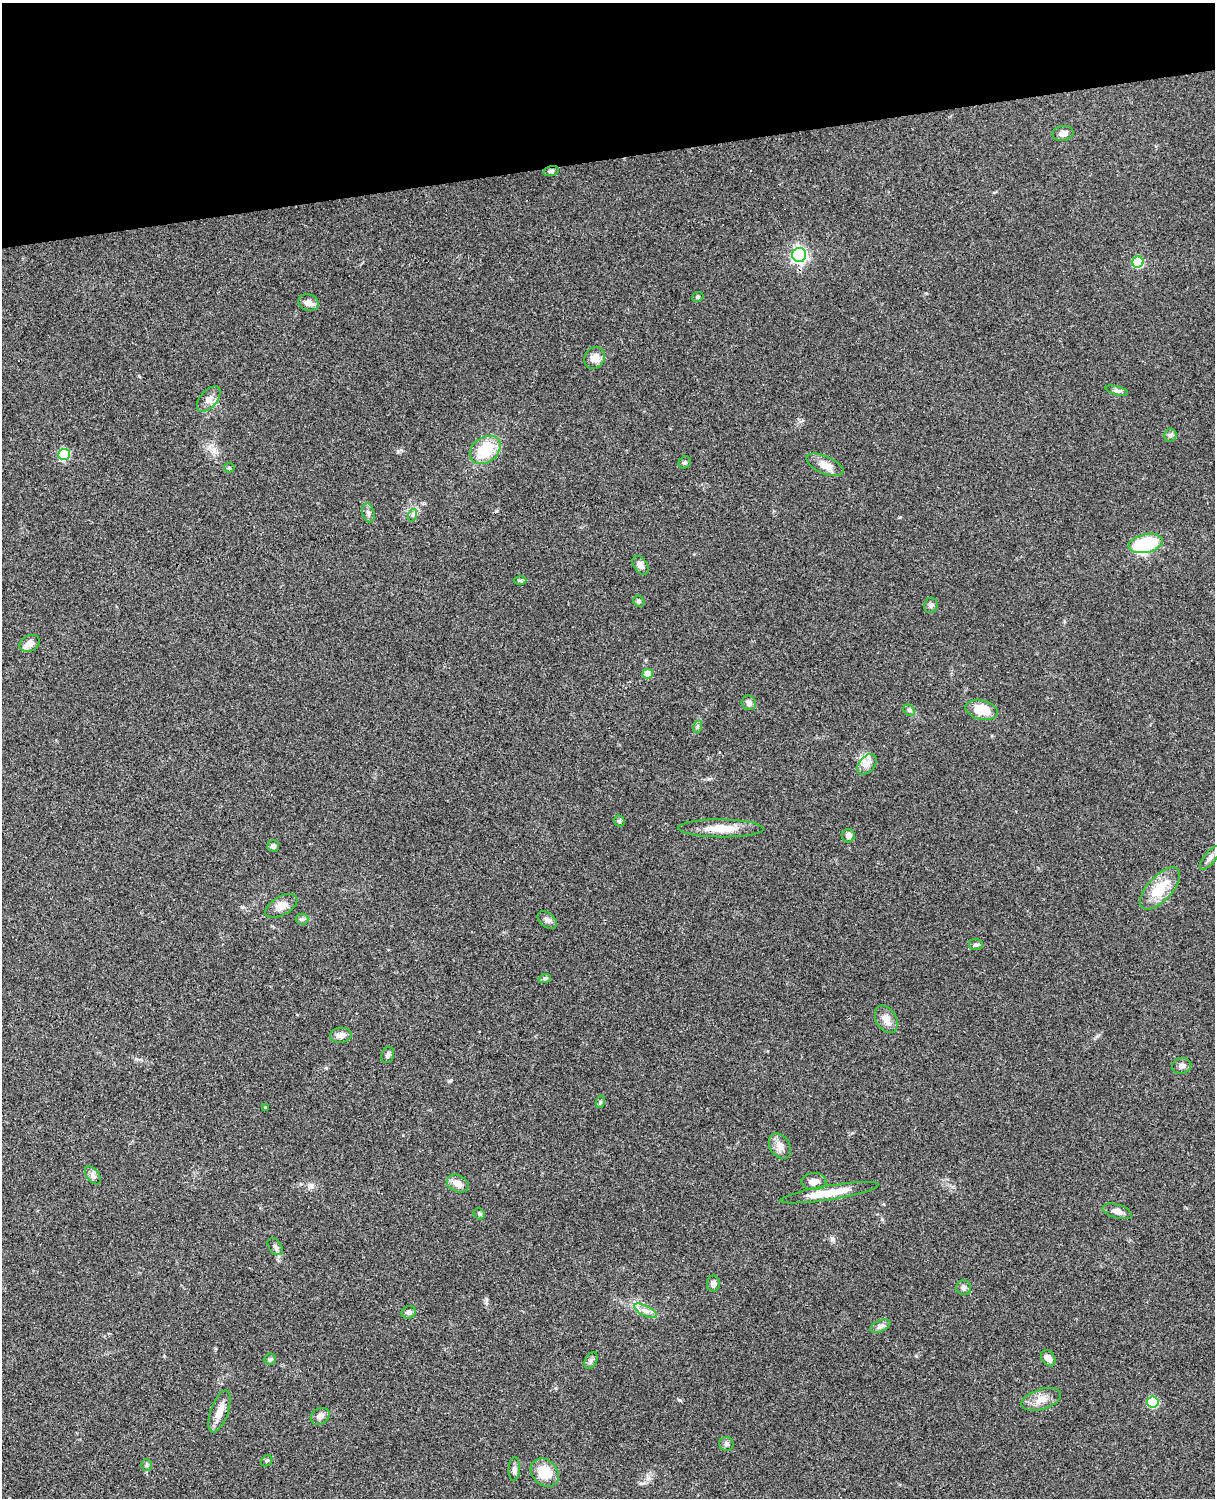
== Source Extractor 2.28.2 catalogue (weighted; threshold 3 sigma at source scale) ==
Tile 3 of 4 x 3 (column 3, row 1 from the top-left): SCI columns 2546-3758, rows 3269-4764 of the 5089 x 4927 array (HDU 1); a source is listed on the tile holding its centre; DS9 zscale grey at full resolution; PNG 1217 x 1500 px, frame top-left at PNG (2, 3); each listed source drawn as its Kron ellipse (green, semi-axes under 4 px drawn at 4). Shown black and unused: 10% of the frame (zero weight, under 3 of 4 exposures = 6% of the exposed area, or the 3 px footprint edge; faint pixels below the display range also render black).
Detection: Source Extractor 2.28.2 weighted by HDU 2 'WHT'; one run over the whole footprint, this tile lists its part. Background 0.0961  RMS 0.0063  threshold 0.0281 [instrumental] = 3 sigma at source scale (4.5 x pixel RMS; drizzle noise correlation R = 1.50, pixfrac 1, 0.05/0.05 arcsec/px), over >= 5 px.
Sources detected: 72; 1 inside a brighter object's white glare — neither listed nor drawn; the other 71 listed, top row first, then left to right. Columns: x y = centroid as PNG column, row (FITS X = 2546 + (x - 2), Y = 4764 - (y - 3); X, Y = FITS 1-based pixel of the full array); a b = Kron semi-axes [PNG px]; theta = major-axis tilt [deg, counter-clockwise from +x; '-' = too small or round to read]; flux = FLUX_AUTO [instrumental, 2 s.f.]
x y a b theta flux
1063 133 10 7 12 3.8
551 171 8 5 14 1.3
799 255 7 7 - 170
1138 262 5 5 - 35
698 297 6 4 24 0.9
309 303 10 8 -22 4
595 358 11 10 - 6.1
1117 391 11 3 -15 1.5
209 399 15 8 49 4.3
1170 435 6 6 - 1.5
485 450 17 12 37 22
64 454 6 5 - 40
685 462 6 5 - 1.2
825 465 20 8 -24 6.5
229 468 5 5 - 0.82
368 513 10 6 -74 2
413 515 6 4 71 1
1146 543 17 9 12 32
641 565 10 7 -56 2.9
520 580 6 4 0 0.91
639 601 6 5 - 1
931 605 7 7 - 1.5
30 643 10 8 29 5
648 674 5 5 - 7.4
749 703 8 7 - 2.5
909 710 6 5 - 1.1
982 710 16 9 -14 15
697 727 6 4 72 1
867 764 11 8 50 3.6
619 821 6 5 - 0.88
721 828 42 9 -1 13
848 836 7 6 - 2.7
273 846 6 6 - 1.7
1210 858 14 5 50 2.7
1160 888 26 12 47 17
281 906 18 9 30 6.3
302 919 6 5 - 1.4
547 920 11 7 -38 2.5
976 945 7 5 -7 1.3
545 978 6 4 19 0.95
886 1019 15 10 -60 5.3
341 1035 11 7 5 3.2
388 1055 8 6 71 1.6
1182 1066 10 7 15 2.6
600 1102 6 4 71 0.91
265 1108 4 3 - 0.62
780 1146 14 10 -58 4.5
93 1175 10 6 -53 2.2
814 1181 12 8 0 4
458 1184 11 8 -27 5.1
829 1193 50 7 9 16
1117 1211 15 7 -16 3.9
479 1214 6 5 - 0.98
275 1247 9 6 -51 1.8
713 1284 8 6 88 3
964 1288 7 7 - 2.3
645 1311 12 5 -26 3.2
409 1312 7 6 - 2
880 1326 10 5 24 2.1
1048 1358 9 6 -55 3.5
270 1359 6 5 - 1.2
591 1360 9 6 63 1.6
1041 1399 20 10 18 6.5
1153 1402 5 5 - 35
220 1411 22 8 70 7.1
320 1416 10 8 34 3.4
726 1444 7 7 - 1.6
267 1461 6 5 - 0.98
146 1465 6 5 - 0.94
514 1469 12 5 87 1.8
545 1472 15 12 -47 15
Unlisted compact peaks at least as high as the median listed source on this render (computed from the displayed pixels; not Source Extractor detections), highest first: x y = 679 1400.